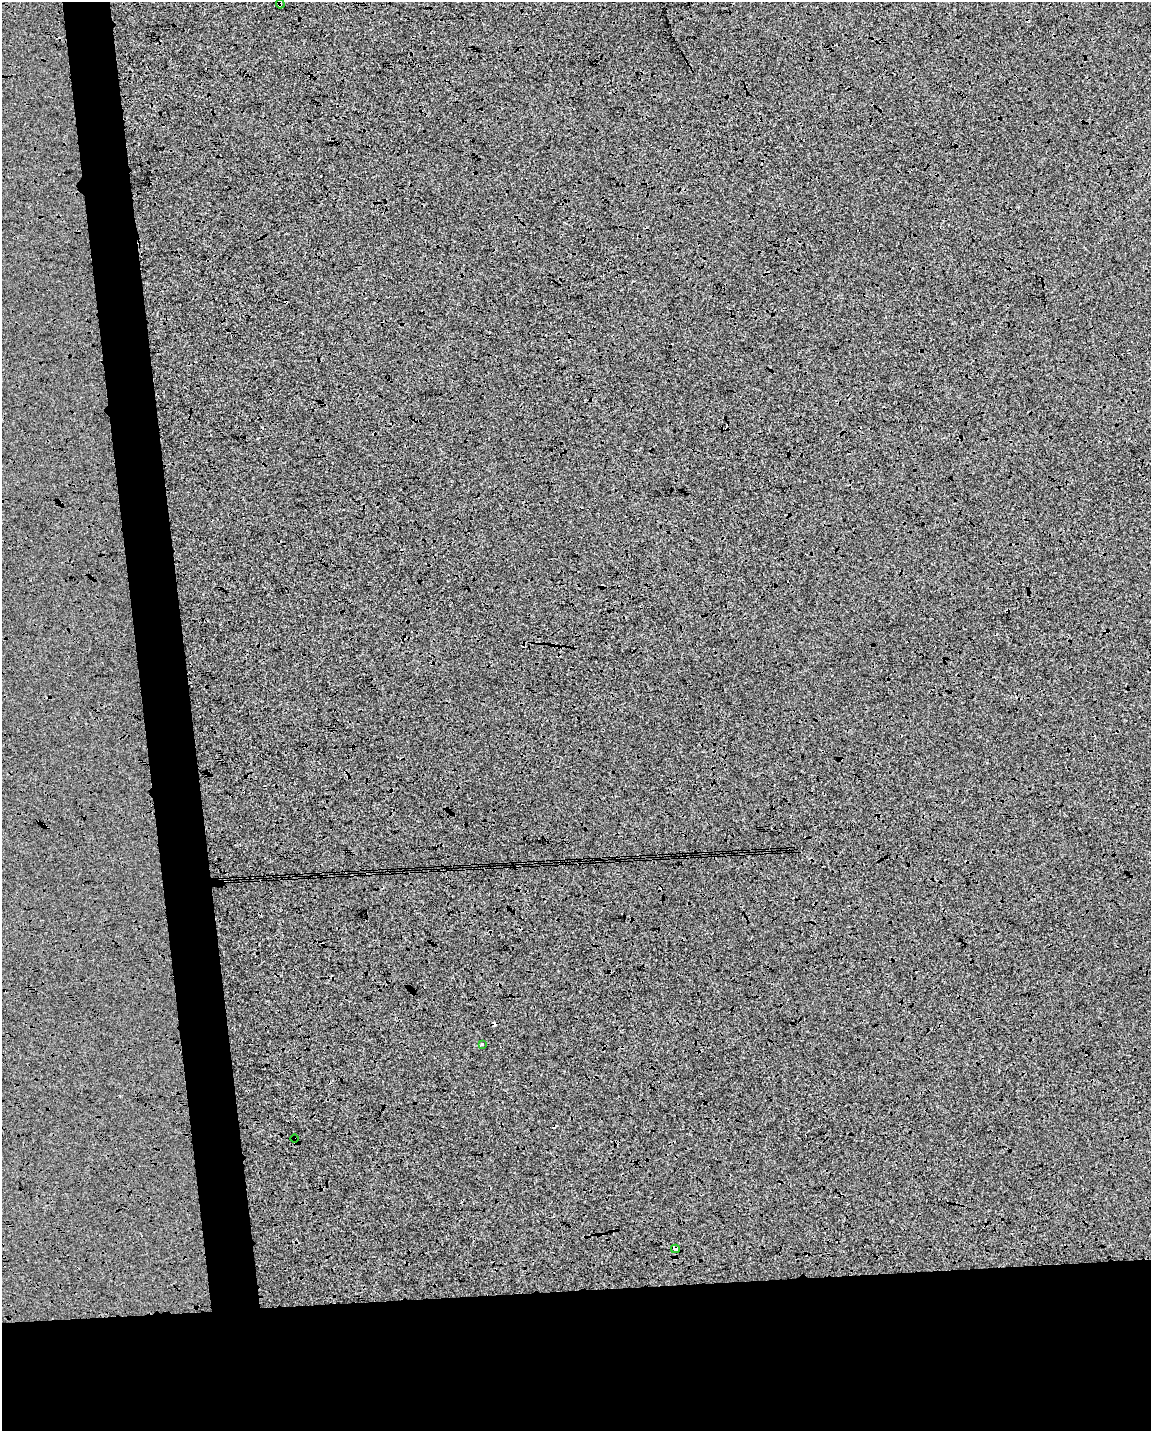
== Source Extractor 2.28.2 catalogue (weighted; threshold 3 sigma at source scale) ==
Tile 11 of 4 x 3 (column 3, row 3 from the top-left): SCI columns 2301-3449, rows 12-1440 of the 4600 x 4353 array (HDU 1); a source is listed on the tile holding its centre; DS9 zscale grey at full resolution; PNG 1153 x 1433 px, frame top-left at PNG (2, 2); each listed source drawn as its Kron ellipse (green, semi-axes under 4 px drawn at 4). Shown black and unused: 15% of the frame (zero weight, under 3 of 4 exposures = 2% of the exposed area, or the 3 px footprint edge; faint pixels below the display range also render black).
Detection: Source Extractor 2.28.2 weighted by HDU 2 'WHT'; one run over the whole footprint, this tile lists its part. Background -6.78e-04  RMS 0.0065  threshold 0.0294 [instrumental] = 3 sigma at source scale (4.5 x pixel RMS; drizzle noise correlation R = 1.50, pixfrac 1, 0.0396/0.0396 arcsec/px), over >= 5 px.
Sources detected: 7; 3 cosmic-ray / hot-pixel residue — neither listed nor drawn; the other 4 listed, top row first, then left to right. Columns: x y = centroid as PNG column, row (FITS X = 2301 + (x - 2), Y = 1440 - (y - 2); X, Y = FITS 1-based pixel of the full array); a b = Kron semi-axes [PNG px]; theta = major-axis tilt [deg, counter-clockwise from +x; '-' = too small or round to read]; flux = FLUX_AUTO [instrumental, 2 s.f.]
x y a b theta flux
280 4 4 3 - 2.6
482 1044 3 3 - 0.81
294 1139 4 4 - 0.81
675 1249 4 3 - 3.6
Overlapping masked pixels (flux is a lower limit): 3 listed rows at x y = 280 4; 294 1139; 675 1249
Isophote crosses this tile's border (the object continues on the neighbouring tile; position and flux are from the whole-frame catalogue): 1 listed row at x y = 280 4